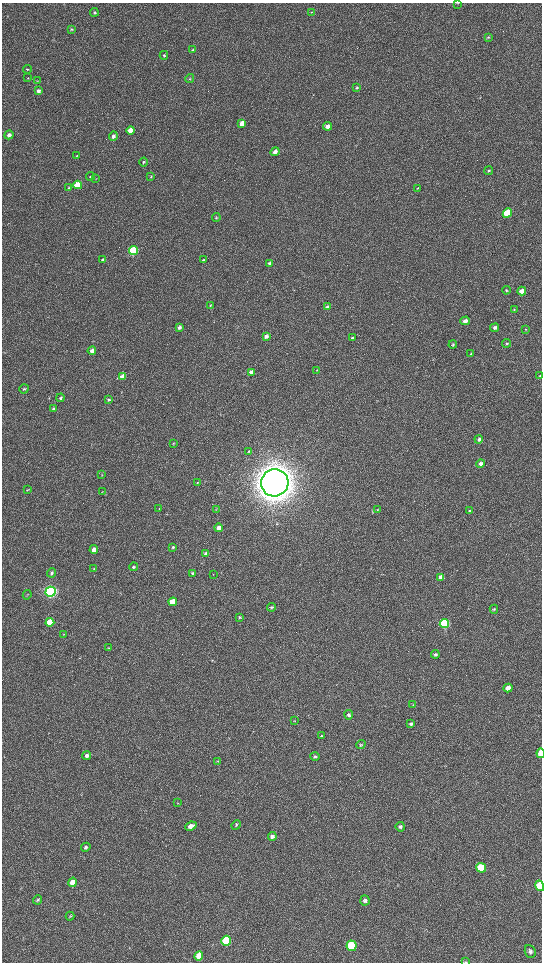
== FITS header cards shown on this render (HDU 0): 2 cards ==
NAXIS1  =                 1080 / length of data axis 1
NAXIS2  =                 1920 / length of data axis 2

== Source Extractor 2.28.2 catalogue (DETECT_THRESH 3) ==
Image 1080 x 1920 px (HDU 0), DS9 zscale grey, zoomed out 1/2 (1 PNG px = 2 x 2 image px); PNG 544 x 964 px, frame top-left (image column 1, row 1919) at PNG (2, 3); each listed source drawn as its Kron ellipse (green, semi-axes under 4 px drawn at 4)
Background 561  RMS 46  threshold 139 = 3 sigma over >= 5 px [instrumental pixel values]
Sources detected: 126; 7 cannot appear on this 1/2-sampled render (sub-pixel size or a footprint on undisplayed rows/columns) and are neither listed nor drawn; the other 119 listed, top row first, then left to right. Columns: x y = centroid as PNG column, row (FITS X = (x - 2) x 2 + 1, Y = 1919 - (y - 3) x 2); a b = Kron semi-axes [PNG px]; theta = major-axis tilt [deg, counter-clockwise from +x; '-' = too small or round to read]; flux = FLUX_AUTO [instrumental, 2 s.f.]
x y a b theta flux
458 3 3 2 - 3.6e+03
94 12 4 4 - 1.2e+04
311 12 3 3 - 5.4e+03
71 29 4 3 - 8.7e+03
488 37 4 4 - 1.2e+04
193 50 3 3 - 6.9e+03
164 55 4 4 - 1.0e+04
27 69 4 3 - 8.3e+03
28 78 3 2 - 5.5e+03
190 79 4 3 - 8.1e+03
37 81 3 3 - 5.4e+03
357 88 4 3 - 1.3e+04
38 91 4 4 - 2.6e+04
242 123 4 3 - 1.0e+05
327 126 4 3 - 5.4e+04
131 131 4 4 - 1.5e+05
9 135 5 4 - 3.2e+04
113 136 5 4 - 2.6e+04
275 152 4 4 - 3.4e+04
77 156 3 3 - 7.9e+03
143 162 4 3 - 1.1e+04
489 171 4 3 - 1.1e+04
90 176 4 4 - 1.3e+04
151 176 4 3 - 8.5e+03
96 179 4 3 - 6.2e+03
78 185 4 4 - 2.5e+05
69 188 4 4 - 1.2e+04
418 188 3 3 - 6.6e+03
507 213 5 4 - 3.7e+05
216 217 4 3 - 8.8e+03
133 250 4 4 - 9.1e+05
102 260 4 3 - 1.0e+04
203 260 4 3 - 8.2e+03
270 264 4 3 - 2.8e+04
506 290 4 3 - 9.2e+03
522 291 4 4 - 6.7e+04
210 305 4 3 - 7.5e+03
327 307 4 4 - 1.9e+04
514 309 4 3 - 7.0e+03
465 321 4 4 - 4.0e+04
179 327 4 3 - 2.6e+04
495 328 4 4 - 2.2e+04
526 329 3 2 - 4.8e+03
266 336 4 3 - 3.2e+04
352 338 4 3 - 1.1e+04
507 343 4 3 - 1.0e+04
453 344 4 3 - 1.2e+04
92 351 4 3 - 3.7e+04
471 354 4 3 - 8.4e+03
317 370 3 3 - 5.6e+03
251 372 4 3 - 4.8e+04
540 376 3 3 - 7.2e+03
123 377 4 3 - 1.1e+05
24 389 5 3 - 1.2e+04
61 398 4 3 - 1.2e+04
109 400 4 3 - 1.3e+04
53 409 3 3 - 1.2e+04
479 439 4 4 - 2.3e+04
173 443 4 3 - 7.0e+03
249 451 3 3 - 7.1e+03
480 463 4 4 - 2.8e+04
102 475 3 2 - 4.8e+03
197 483 3 3 - 6.8e+03
275 483 14 13 - 2.0e+07
27 490 4 2 - 5.5e+03
102 492 4 2 - 4.8e+03
159 508 3 2 - 3.8e+03
216 509 4 2 - 4.8e+03
378 510 3 2 - 5.9e+03
470 511 4 3 - 1.1e+04
219 528 4 4 - 6.5e+04
173 547 4 3 - 1.0e+04
94 550 4 3 - 7.3e+04
206 553 4 3 - 1.8e+04
133 567 4 4 - 1.4e+04
94 569 4 3 - 9.4e+03
51 573 5 3 - 1.8e+04
193 573 4 3 - 1.3e+04
213 574 3 2 - 3.1e+03
441 577 4 4 - 6.8e+04
50 592 5 5 - 3.1e+06
27 595 5 3 - 6.9e+03
173 602 4 4 - 1.8e+05
271 607 4 3 - 1.4e+04
494 609 4 4 - 1.2e+04
239 617 3 3 - 8.3e+03
50 622 4 4 - 4.0e+05
444 624 5 4 - 8.4e+05
64 634 3 2 - 3.9e+03
109 648 3 3 - 7.5e+03
435 654 4 3 - 1.6e+04
508 688 4 4 - 6.8e+04
413 705 3 3 - 5.6e+03
349 715 4 4 - 2.2e+04
295 721 4 2 - 4.1e+03
411 724 4 4 - 1.8e+04
322 736 4 3 - 1.1e+04
361 745 5 3 - 8.4e+03
541 753 5 3 - 1.8e+05
87 756 4 4 - 2.2e+04
315 756 5 4 - 1.8e+04
218 761 3 2 - 5.5e+03
177 803 3 2 - 5.0e+03
236 825 5 3 - 1.1e+04
191 826 6 4 24 5.9e+04
400 827 5 4 - 1.9e+04
272 836 4 4 - 3.0e+04
86 847 5 4 - 1.9e+04
481 868 5 4 - 3.6e+05
72 882 5 4 - 9.9e+04
540 886 5 4 - 2.5e+05
37 900 4 3 - 1.3e+04
365 900 5 4 - 2.0e+04
70 916 4 3 - 8.9e+03
226 941 5 4 - 4.8e+05
351 946 5 5 - 6.1e+05
530 951 7 5 -68 2.9e+04
199 956 5 4 - 1.2e+05
465 962 4 2 - 5.7e+03
At the frame edge (FLAGS 8, measured only in part): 4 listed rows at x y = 458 3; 541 753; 540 886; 465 962
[7 sub-pixel or undisplayed-footprint detections neither listed nor drawn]